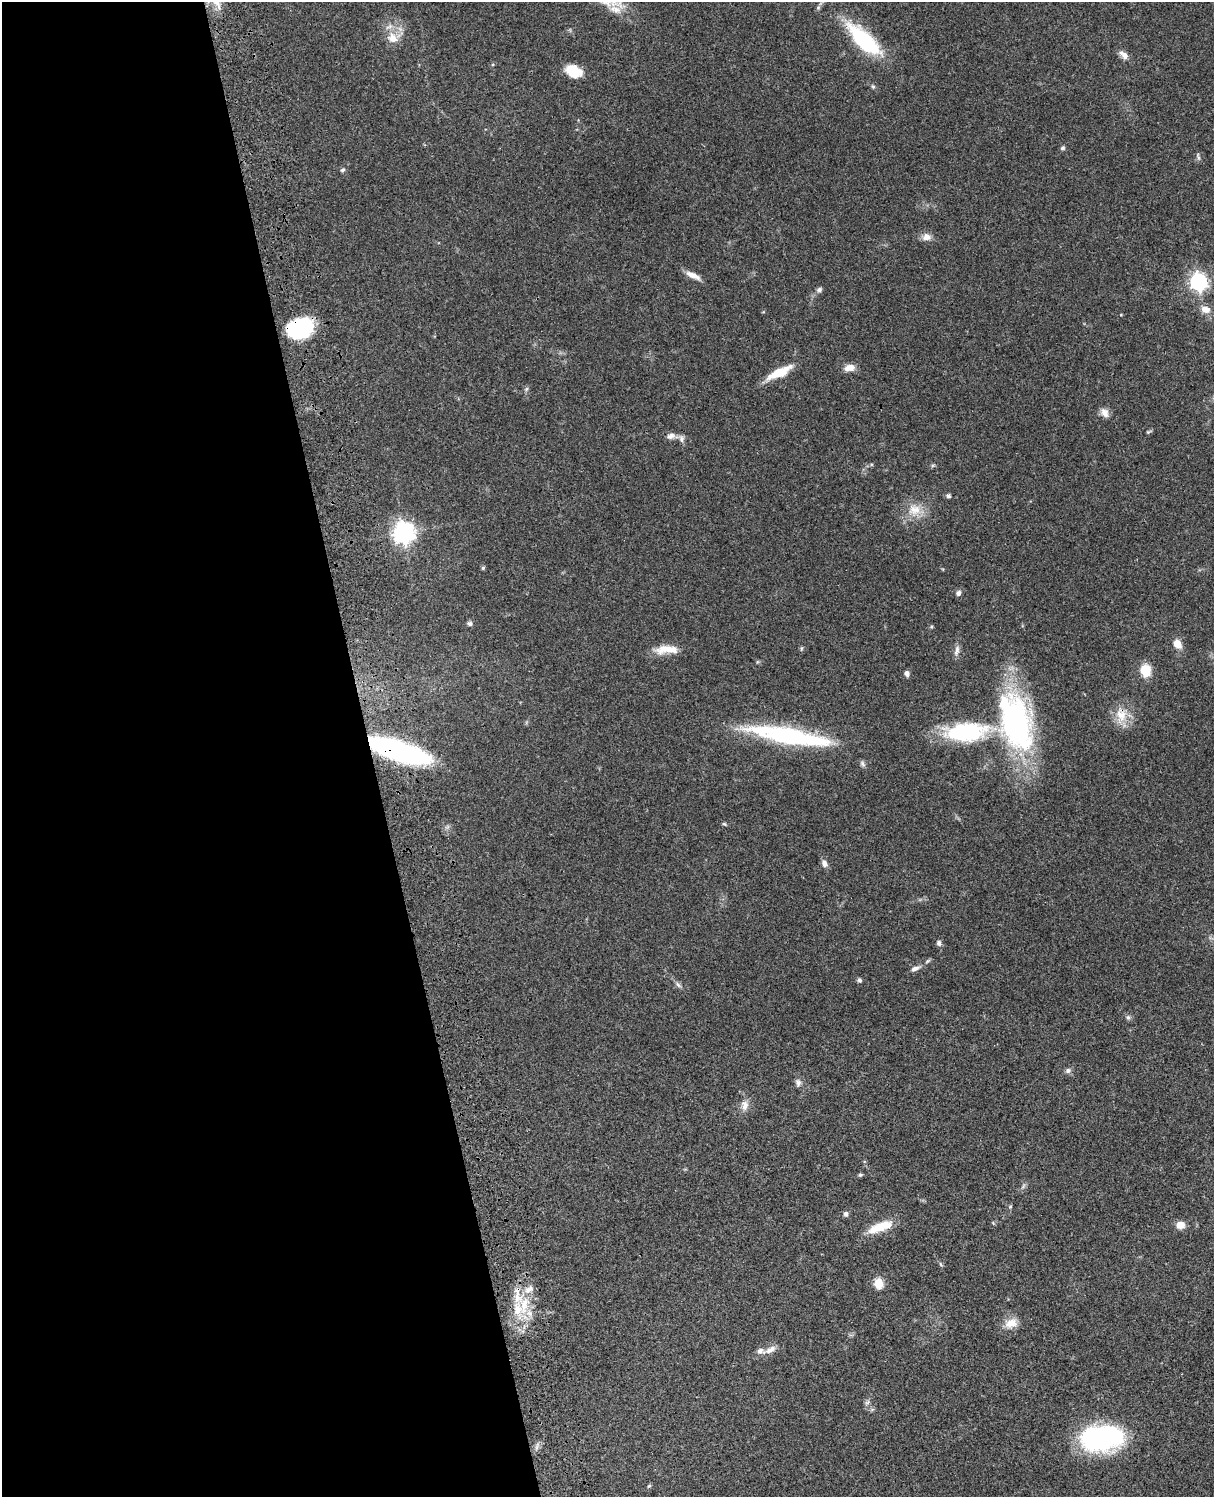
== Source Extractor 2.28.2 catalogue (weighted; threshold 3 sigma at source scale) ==
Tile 5 of 4 x 3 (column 1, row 2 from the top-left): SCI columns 122-1333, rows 1773-3267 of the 5088 x 4927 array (HDU 1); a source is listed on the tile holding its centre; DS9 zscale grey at full resolution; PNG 1216 x 1499 px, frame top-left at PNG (2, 2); no overlay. Shown black and unused: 30% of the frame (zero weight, under 3 of 4 exposures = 6% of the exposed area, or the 3 px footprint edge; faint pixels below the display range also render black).
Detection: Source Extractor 2.28.2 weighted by HDU 2 'WHT'; one run over the whole footprint, this tile lists its part. Background 0.0856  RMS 0.0061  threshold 0.0273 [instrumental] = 3 sigma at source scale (4.5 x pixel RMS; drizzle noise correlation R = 1.50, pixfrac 1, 0.05/0.05 arcsec/px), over >= 5 px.
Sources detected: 71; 1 too faint to see at this stretch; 1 inside a brighter object's white glare — not listed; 5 inside a brighter listed object's ellipse — not listed separately; the other 64 listed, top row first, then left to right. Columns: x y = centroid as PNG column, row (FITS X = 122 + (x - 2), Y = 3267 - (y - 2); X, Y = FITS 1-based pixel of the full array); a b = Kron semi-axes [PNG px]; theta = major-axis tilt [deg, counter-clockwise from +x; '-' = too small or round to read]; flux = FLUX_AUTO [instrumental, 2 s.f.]
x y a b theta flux
216 2 26 8 -56 7.5
393 38 17 13 -38 8.3
864 40 37 14 -44 59
1124 55 14 7 -47 4.1
573 71 18 12 -24 12
873 87 6 5 - 0.89
1063 148 7 5 33 1.1
1198 157 11 4 -72 1.2
343 170 6 4 38 1
927 237 13 10 -2 3.9
693 275 20 6 -25 5
1198 282 7 7 - 190
819 290 8 6 34 1.6
1205 309 11 8 -15 5.1
300 328 26 18 15 45
850 368 13 8 7 5
779 372 29 9 26 15
526 389 6 5 - 1.1
1105 413 12 9 -64 3.8
1148 432 7 4 30 0.84
671 436 12 8 13 3.1
681 439 11 7 -79 2.3
948 496 5 4 - 1.5
914 510 19 15 18 11
404 532 8 7 - 390
483 568 5 5 - 0.92
958 593 7 6 - 2
470 623 7 6 - 1.5
931 627 5 3 - 0.67
1177 644 9 7 -54 7
801 648 6 4 89 0.76
666 649 30 10 2 11
957 650 15 6 75 2.7
1145 670 13 11 -84 12
907 673 6 5 - 2.1
1121 715 24 15 -88 11
1015 723 68 37 -78 130
966 732 50 20 5 58
791 737 86 16 -9 86
399 751 59 17 -18 120
862 764 10 6 -59 1.5
724 824 6 4 -41 0.79
824 864 8 7 - 3
939 943 7 6 - 1.8
915 968 11 6 22 2.6
859 980 6 5 - 1.3
678 985 10 5 -45 1.7
1128 1017 7 5 -73 1.4
1068 1070 8 7 - 1.8
798 1083 11 7 -80 2.3
745 1105 15 10 90 4.5
860 1175 6 4 14 0.89
1010 1207 5 5 - 0.77
846 1214 6 5 - 1.9
1180 1225 7 6 - 7.6
880 1227 32 10 21 13
940 1264 6 4 -70 0.81
878 1283 6 5 - 32
524 1305 29 12 79 19
1011 1323 19 13 23 7
770 1350 17 7 28 4.3
867 1402 7 5 31 1.4
1102 1438 38 23 5 100
649 1486 6 4 42 0.72
Overlapping masked pixels (flux is a lower limit): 3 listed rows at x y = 300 328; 1121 715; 399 751
Isophote crosses this tile's border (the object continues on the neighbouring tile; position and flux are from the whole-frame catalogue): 1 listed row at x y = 216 2